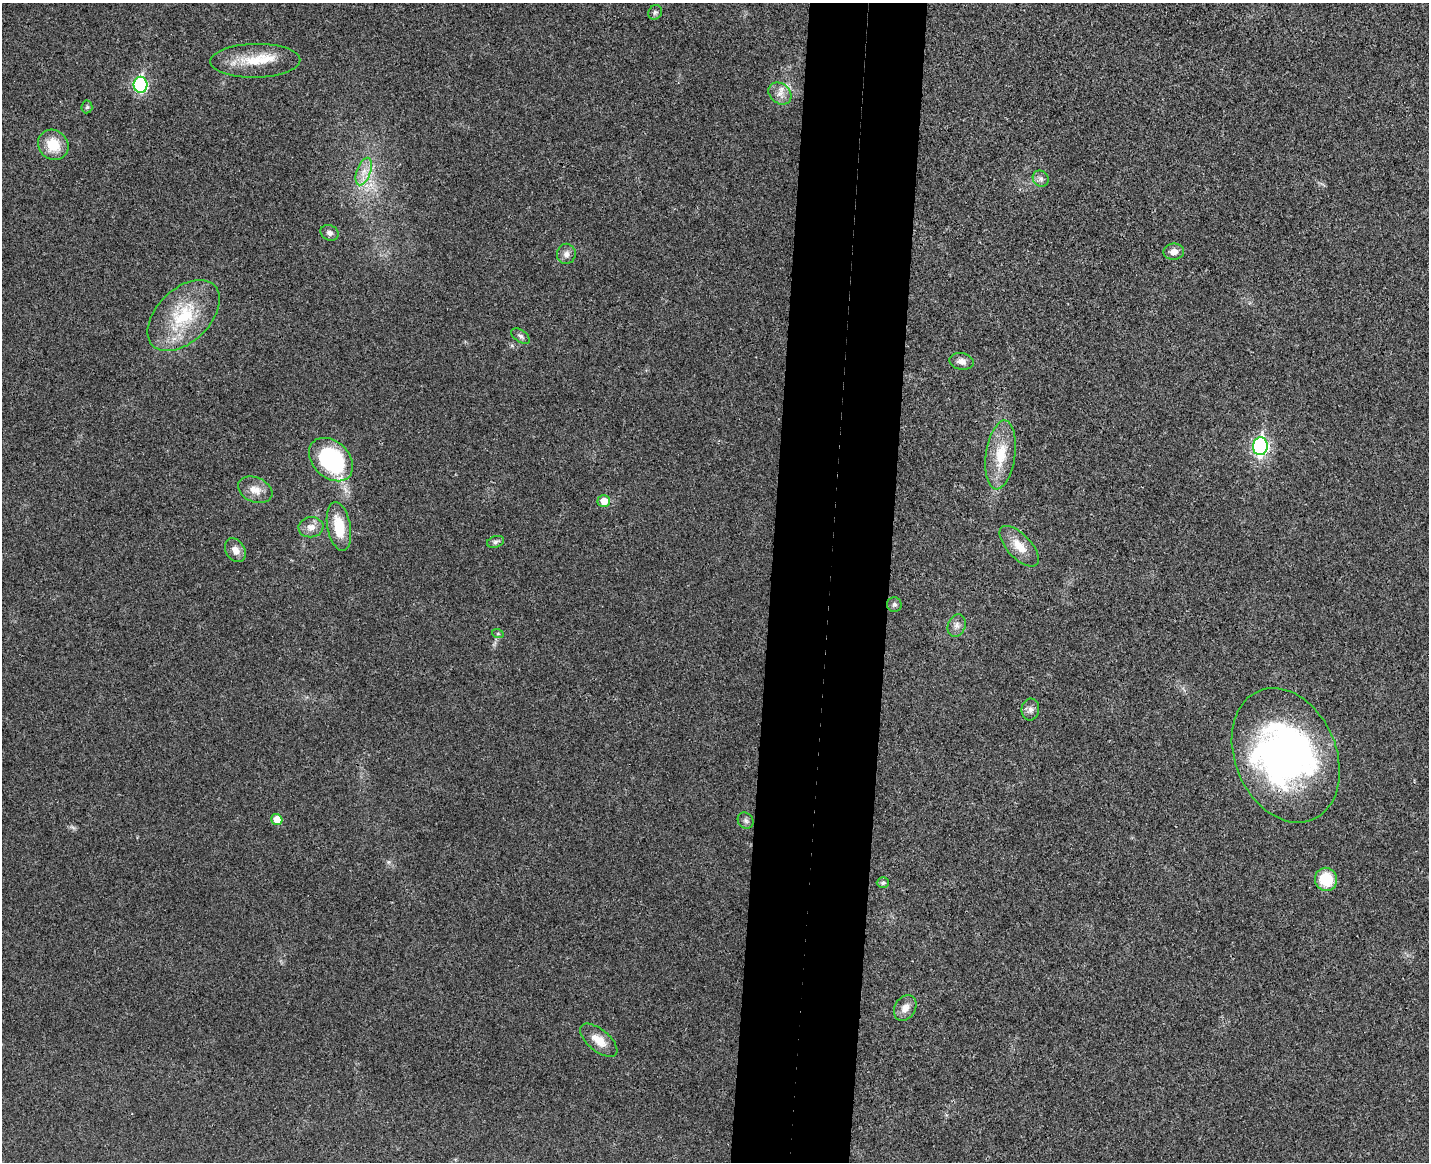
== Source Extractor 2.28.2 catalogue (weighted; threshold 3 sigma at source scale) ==
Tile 5 of 3 x 4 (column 2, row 2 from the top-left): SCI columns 1597-3023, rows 2331-3490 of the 4732 x 4672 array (HDU 1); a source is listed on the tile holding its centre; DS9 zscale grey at full resolution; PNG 1431 x 1164 px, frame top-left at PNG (2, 3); each listed source drawn as its Kron ellipse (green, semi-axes under 4 px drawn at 4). Shown black and unused: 8% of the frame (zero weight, under 3 of 4 exposures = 6% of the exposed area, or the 3 px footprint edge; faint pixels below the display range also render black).
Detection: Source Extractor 2.28.2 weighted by HDU 2 'WHT'; one run over the whole footprint, this tile lists its part. Background 0.0215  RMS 0.0063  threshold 0.0286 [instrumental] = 3 sigma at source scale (4.5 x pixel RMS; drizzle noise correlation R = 1.50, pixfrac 1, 0.05/0.05 arcsec/px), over >= 5 px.
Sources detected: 40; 3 inside a brighter object's white glare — neither listed nor drawn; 2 inside a brighter listed object's ellipse — not listed separately; the other 35 listed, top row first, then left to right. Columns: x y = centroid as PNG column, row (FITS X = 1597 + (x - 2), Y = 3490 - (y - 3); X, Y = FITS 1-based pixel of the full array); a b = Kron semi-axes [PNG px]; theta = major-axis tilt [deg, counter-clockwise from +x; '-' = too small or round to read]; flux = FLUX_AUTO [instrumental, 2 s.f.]
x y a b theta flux
655 12 7 6 - 1.5
255 61 45 17 1 23
140 85 8 7 - 85
780 93 12 10 -39 5.3
87 107 6 5 - 1.2
53 145 16 14 -42 16
364 172 14 7 70 5.8
1041 179 8 7 - 2.5
330 233 9 7 -25 2.7
1174 252 10 8 1 4.2
566 254 10 9 - 3.6
184 315 43 26 44 41
521 336 10 6 -34 2
961 361 12 8 -9 4
1260 446 9 7 86 170
1001 455 35 14 82 21
331 460 25 18 -44 80
255 490 18 12 -23 7.4
604 501 6 6 - 7.3
339 526 25 11 -79 19
311 527 12 10 8 5.4
496 542 9 5 17 1.7
1019 546 25 12 -46 11
235 550 13 9 -57 5.1
894 604 7 7 - 1.8
957 626 11 8 72 3.5
498 634 6 4 -19 0.83
1030 709 11 9 81 3.2
1286 755 70 50 -67 180
277 819 6 5 - 8.6
746 821 8 7 - 2
1326 879 12 11 - 20
883 883 6 5 - 1.6
905 1008 14 10 59 5.3
599 1040 22 11 -39 10
Overlapping masked pixels (flux is a lower limit): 1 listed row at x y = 1286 755